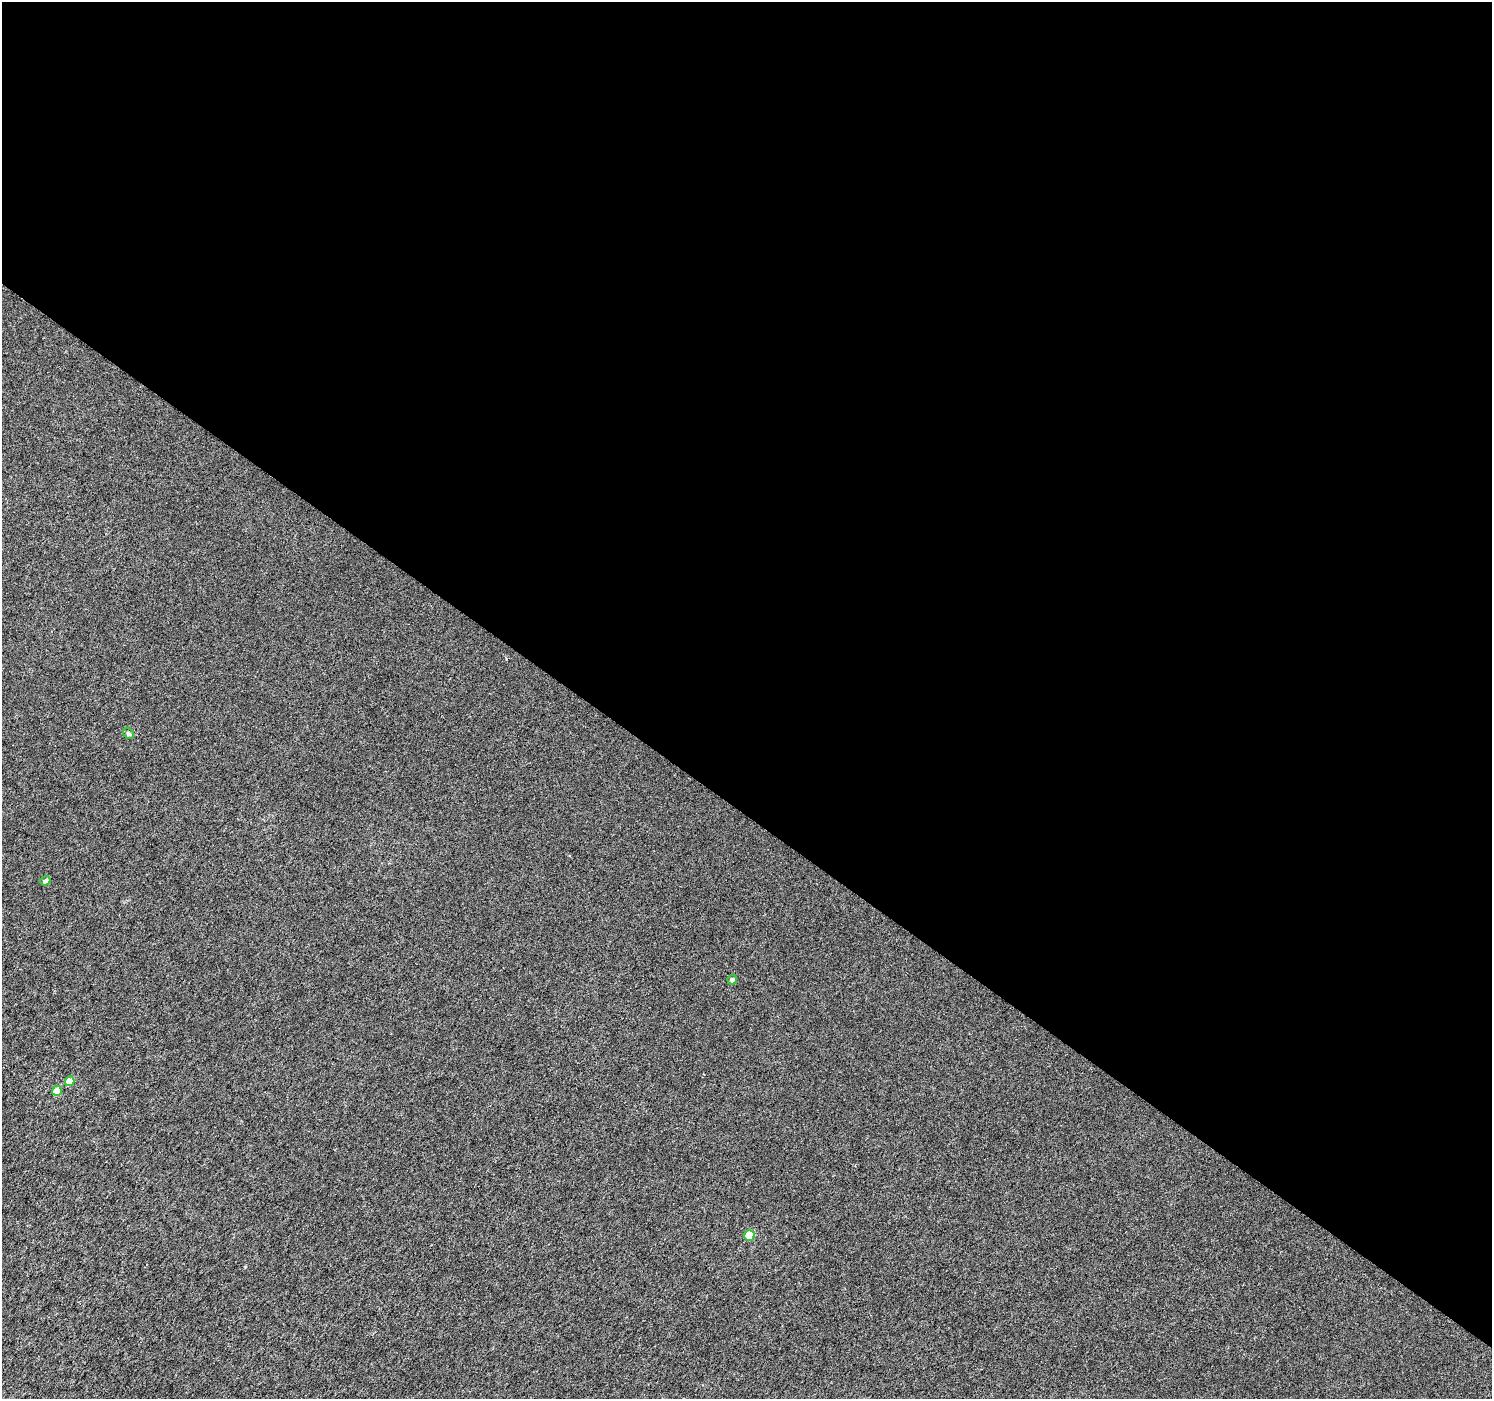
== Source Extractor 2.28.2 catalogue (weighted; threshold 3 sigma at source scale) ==
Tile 3 of 4 x 4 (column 3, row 1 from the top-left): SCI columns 2989-4478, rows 4435-5831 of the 5969 x 6009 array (HDU 1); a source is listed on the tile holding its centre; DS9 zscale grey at full resolution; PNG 1494 x 1401 px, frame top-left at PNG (2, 2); each listed source drawn as its Kron ellipse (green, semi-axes under 4 px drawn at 4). Shown black and unused: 58% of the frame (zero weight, under 3 of 6 exposures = <1% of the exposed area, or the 3 px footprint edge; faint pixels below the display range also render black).
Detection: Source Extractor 2.28.2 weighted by HDU 2 'WHT'; one run over the whole footprint, this tile lists its part. Background 2.44e-04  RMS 0.0019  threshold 0.00763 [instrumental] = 3 sigma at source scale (4.09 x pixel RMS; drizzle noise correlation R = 1.36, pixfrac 0.8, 0.0396/0.0396 arcsec/px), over >= 5 px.
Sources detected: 6; all 6 listed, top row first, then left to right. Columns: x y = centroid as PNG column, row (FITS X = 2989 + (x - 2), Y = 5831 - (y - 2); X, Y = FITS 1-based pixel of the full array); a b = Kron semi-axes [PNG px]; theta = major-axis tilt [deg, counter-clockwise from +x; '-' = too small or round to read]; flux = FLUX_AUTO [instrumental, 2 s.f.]
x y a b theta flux
128 733 6 4 -46 0.25
45 881 5 4 - 0.44
732 980 5 4 - 0.49
70 1081 5 4 - 2.2
57 1091 5 5 - 2.3
749 1235 5 5 - 5